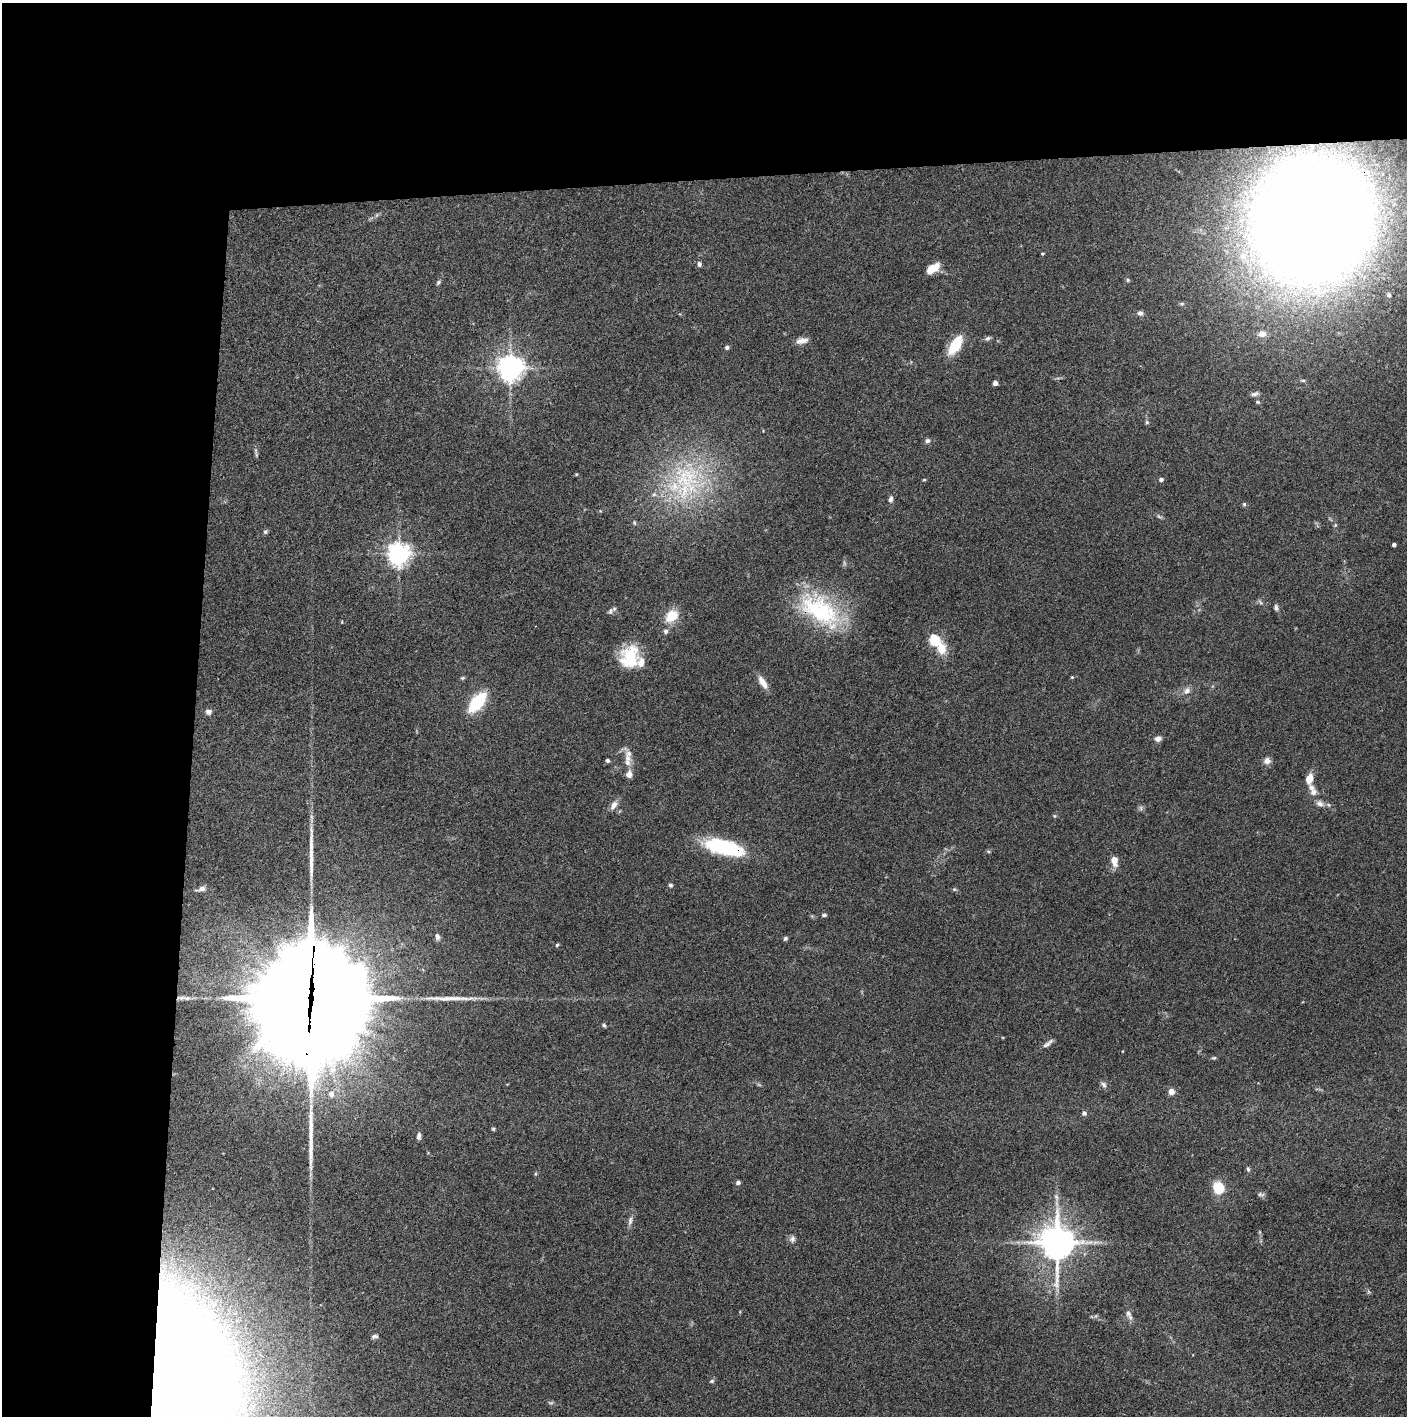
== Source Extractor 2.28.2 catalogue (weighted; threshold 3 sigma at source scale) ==
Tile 1 of 3 x 3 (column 1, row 1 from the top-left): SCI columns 2-1406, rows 2830-4243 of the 4221 x 4244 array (HDU 1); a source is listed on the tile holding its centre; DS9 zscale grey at full resolution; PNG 1409 x 1418 px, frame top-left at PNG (2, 3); no overlay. Shown black and unused: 24% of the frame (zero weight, under 3 of 4 exposures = <1% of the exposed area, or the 3 px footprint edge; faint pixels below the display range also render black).
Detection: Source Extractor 2.28.2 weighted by HDU 2 'WHT'; one run over the whole footprint, this tile lists its part. Background 0.0746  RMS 0.0055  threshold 0.0249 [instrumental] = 3 sigma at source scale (4.5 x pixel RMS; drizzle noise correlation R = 1.50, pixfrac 1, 0.05/0.05 arcsec/px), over >= 5 px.
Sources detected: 100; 2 too faint to see at this stretch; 3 long thin detections or spike segments (spike, bleed or trail) — not listed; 6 inside a brighter listed object's ellipse — not listed separately; the other 89 listed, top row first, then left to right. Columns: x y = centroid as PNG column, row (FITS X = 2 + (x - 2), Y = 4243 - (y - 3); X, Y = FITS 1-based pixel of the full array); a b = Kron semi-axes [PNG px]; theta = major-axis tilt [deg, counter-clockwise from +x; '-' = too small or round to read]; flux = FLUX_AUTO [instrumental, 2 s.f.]
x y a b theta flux
1312 220 92 85 70 1500
1042 254 3 3 - 0.66
699 264 6 5 - 1.5
933 268 14 8 35 7.8
1128 280 5 4 - 0.75
438 282 7 5 50 0.95
1389 295 6 5 - 1.8
1140 313 7 6 - 1.7
1262 334 9 8 - 3.8
988 338 8 6 31 1.2
802 341 16 7 11 3.6
955 345 18 9 57 20
727 347 5 5 - 1.2
510 368 8 7 - 590
995 383 4 4 - 2.5
1255 394 10 5 18 1.4
1258 402 5 4 - 0.92
1147 422 5 4 - 0.84
927 441 7 6 - 1.6
256 454 11 3 -85 1
576 474 5 3 - 0.49
684 479 59 28 -54 59
924 480 5 3 - 0.47
1161 480 5 4 - 1.7
654 494 6 5 - 1.2
891 499 9 6 79 1.7
1244 504 5 5 - 0.8
1159 516 9 4 -27 0.99
634 523 7 4 -71 0.76
1335 525 5 5 - 0.74
265 532 7 5 45 0.98
1394 545 4 3 - 1.6
398 554 7 7 - 430
1276 608 8 6 -69 1.4
820 610 62 32 -37 57
610 611 9 6 59 1.5
672 616 14 11 40 12
666 631 6 6 - 1.3
934 640 6 5 - 39
941 648 15 11 -87 8.3
630 657 26 21 72 23
1072 677 4 3 - 0.55
463 678 6 5 - 0.77
763 682 18 7 -57 4.7
1187 691 11 8 52 2.9
477 702 17 8 51 38
208 712 7 6 - 2.1
1158 739 8 6 21 2.5
628 758 13 8 -53 4.8
607 761 4 4 - 1.2
1267 761 8 8 - 2.9
629 774 9 7 82 3.2
1309 779 11 7 77 6.4
1313 792 8 7 - 2.5
1320 803 11 8 -21 2.7
614 805 13 7 60 3.2
1141 808 7 4 -90 1.1
1054 816 6 3 72 0.63
724 847 41 15 -14 45
988 851 6 3 -19 0.64
1114 860 8 6 -78 6.7
670 885 5 5 - 1
201 889 12 6 13 2.6
954 889 5 5 - 0.77
824 915 7 4 8 1
437 936 8 6 -76 1.7
785 938 5 4 - 1
557 945 5 4 - 0.67
311 1001 40 37 66 15000
604 1025 5 4 - 0.88
1046 1045 15 6 30 2.2
1214 1058 6 4 18 0.76
1104 1085 9 6 -56 1.7
1171 1091 4 4 - 8
331 1094 7 7 - 3.4
1084 1113 5 5 - 1.8
493 1129 5 4 - 0.68
419 1136 9 5 82 1.6
1248 1169 7 5 -73 0.99
738 1182 4 4 - 1.9
1218 1188 15 13 -72 11
1261 1194 10 5 -11 1.3
630 1221 13 5 79 2.1
792 1239 9 8 - 1.9
1057 1242 12 11 - 1000
1128 1313 10 8 -74 2.3
375 1336 8 5 10 1.3
712 1381 7 4 27 0.9
171 1387 78 52 88 4000
Overlapping masked pixels (flux is a lower limit): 5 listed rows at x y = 1312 220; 820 610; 724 847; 311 1001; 171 1387
Isophote crosses this tile's border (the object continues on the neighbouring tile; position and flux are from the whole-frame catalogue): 2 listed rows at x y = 1312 220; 171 1387